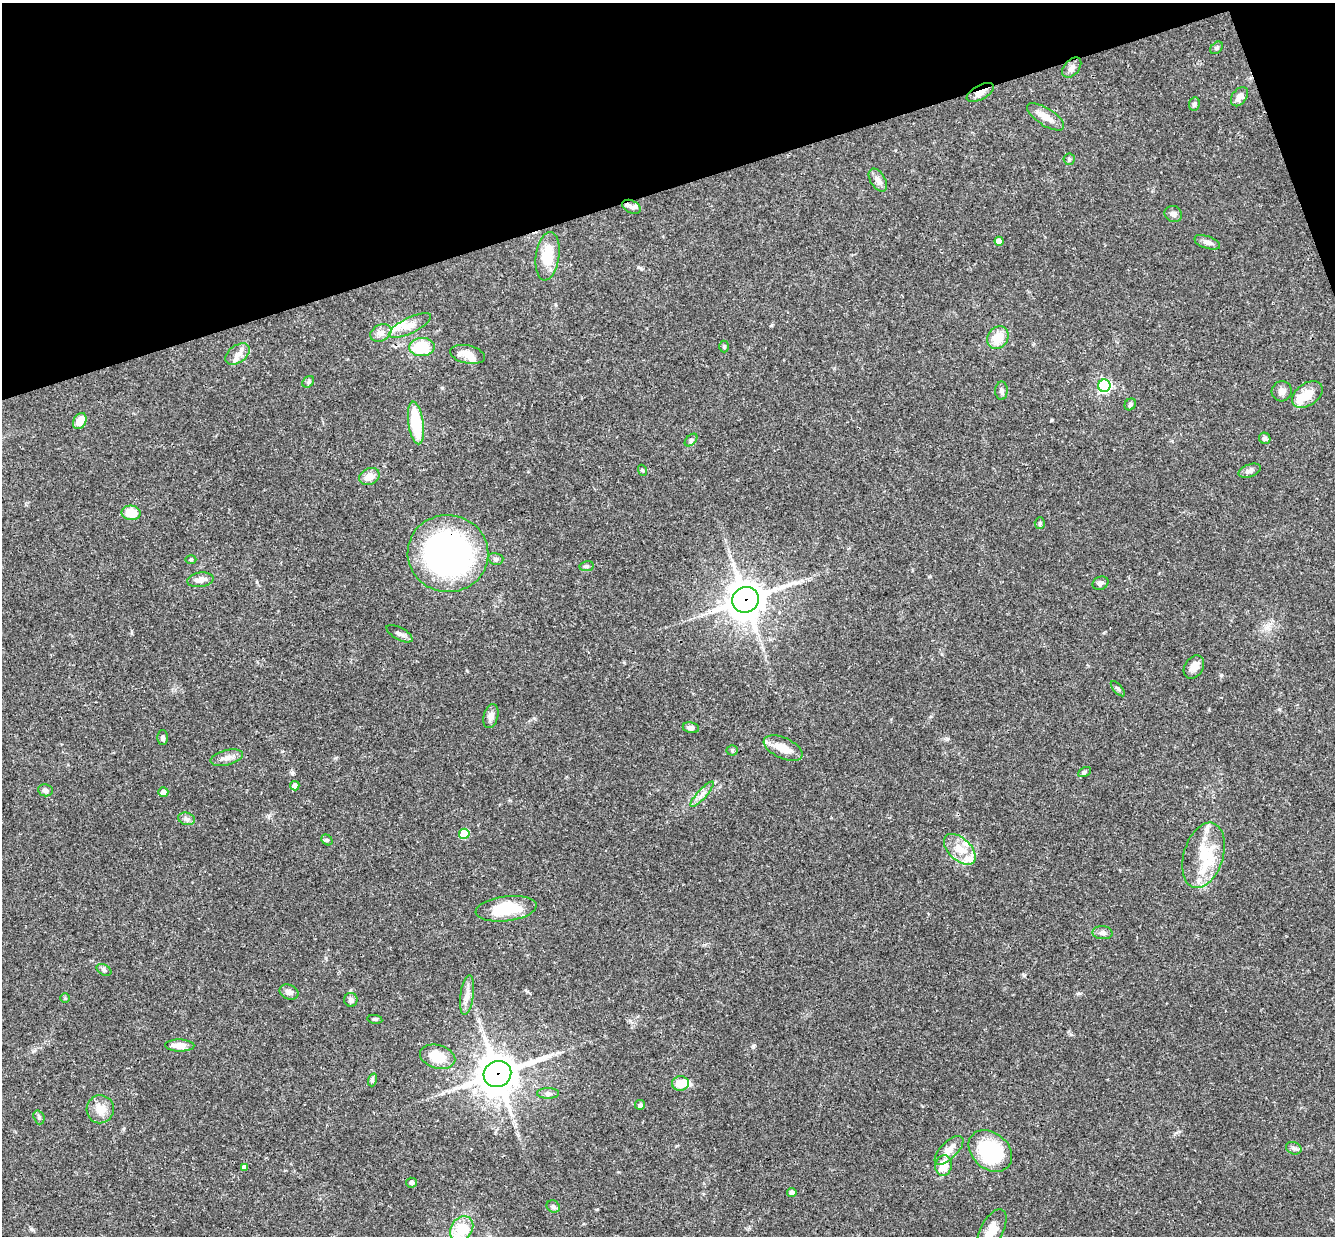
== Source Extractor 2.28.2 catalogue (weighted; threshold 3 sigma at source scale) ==
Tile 3 of 4 x 4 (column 3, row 1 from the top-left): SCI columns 2726-4058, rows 3997-5230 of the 5448 x 5402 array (HDU 1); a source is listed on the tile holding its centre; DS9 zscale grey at full resolution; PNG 1337 x 1238 px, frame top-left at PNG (2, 3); each listed source drawn as its Kron ellipse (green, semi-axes under 4 px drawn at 4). Shown black and unused: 16% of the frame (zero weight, under 3 of 4 exposures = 6% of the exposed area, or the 3 px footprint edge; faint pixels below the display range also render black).
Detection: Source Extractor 2.28.2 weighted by HDU 2 'WHT'; one run over the whole footprint, this tile lists its part. Background 0.0769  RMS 0.0033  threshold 0.0149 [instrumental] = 3 sigma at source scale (4.5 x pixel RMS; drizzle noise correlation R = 1.50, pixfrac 1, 0.05/0.05 arcsec/px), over >= 5 px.
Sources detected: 100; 3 inside a brighter object's white glare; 1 cosmic-ray / hot-pixel residue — neither listed nor drawn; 8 inside a brighter listed object's ellipse — not listed separately; the other 88 listed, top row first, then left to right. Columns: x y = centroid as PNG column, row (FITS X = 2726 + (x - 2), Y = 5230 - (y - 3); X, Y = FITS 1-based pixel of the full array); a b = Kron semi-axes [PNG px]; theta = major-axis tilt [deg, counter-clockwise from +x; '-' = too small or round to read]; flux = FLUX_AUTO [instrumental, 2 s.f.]
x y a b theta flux
1217 48 7 5 42 0.64
1072 68 12 7 49 1.6
980 92 15 7 28 2.4
1239 97 11 7 53 2.1
1194 104 7 5 80 0.75
1045 117 21 8 -32 4
1069 159 6 5 - 0.65
878 180 13 7 -58 2
631 207 10 6 -25 1.3
1173 214 9 8 - 1.2
999 241 4 4 - 2.5
1207 242 13 6 -19 1.5
548 256 24 11 82 9.2
410 325 23 8 26 3.8
381 333 11 8 28 2.1
998 338 12 10 50 6.3
422 347 13 9 4 14
724 347 6 5 - 0.5
238 354 13 8 35 2.5
467 354 18 9 -12 3.8
308 382 6 5 - 0.6
1104 386 6 6 - 58
1001 391 9 6 89 0.94
1282 391 10 10 - 1.7
1307 394 17 11 35 5.1
1130 404 6 5 - 0.76
80 421 8 6 58 4.1
416 423 21 7 -82 15
1265 438 6 5 - 0.79
691 440 7 4 45 0.73
642 470 5 3 - 0.35
1250 471 11 6 21 1.2
369 476 10 8 25 3.2
131 513 9 7 -3 6.5
1040 523 5 5 - 0.5
448 554 40 38 -7 110
191 559 5 3 - 0.35
496 559 7 6 - 0.86
587 566 7 5 10 0.63
200 580 13 7 8 2.3
1100 583 8 6 25 1.1
745 600 14 12 25 680
399 634 14 6 -28 1.4
1194 667 12 9 59 2.3
1118 689 9 4 -49 0.59
491 716 12 7 74 1.9
691 728 8 5 -9 1.3
162 738 7 5 -90 0.89
783 748 21 10 -25 5
732 750 5 5 - 0.5
227 758 16 7 15 2.2
1084 772 7 4 28 0.58
295 786 4 4 - 2.7
45 790 7 6 - 1.1
163 792 5 5 - 1.7
702 794 16 4 48 2
187 819 8 6 -17 1.1
464 834 5 5 - 13
327 840 6 4 -41 0.47
960 849 19 11 -43 5.6
1203 855 34 19 73 13
506 909 31 12 7 14
1103 933 10 6 -2 1.2
104 970 8 5 -31 0.7
289 992 10 7 -23 1.7
467 995 20 6 82 2.6
65 998 5 4 - 0.33
351 1000 7 6 - 1.1
375 1019 8 4 -8 0.48
180 1045 14 6 -1 3.5
438 1057 18 11 -16 8.2
497 1074 14 12 24 890
372 1080 7 4 72 0.52
680 1083 8 7 - 4.7
548 1093 11 5 0 0.99
640 1105 5 4 - 0.97
100 1109 14 13 - 4
39 1117 7 5 -72 0.64
1294 1148 8 6 -20 0.93
949 1150 18 8 45 2.8
990 1151 24 18 -40 31
944 1165 10 8 82 6
244 1167 4 4 - 1.8
411 1183 5 5 - 1.2
792 1192 5 4 - 1.3
553 1207 7 6 - 0.86
462 1229 14 10 53 11
992 1230 22 11 61 4.8
Overlapping masked pixels (flux is a lower limit): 5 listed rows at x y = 980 92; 1104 386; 448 554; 745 600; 497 1074
Isophote crosses this tile's border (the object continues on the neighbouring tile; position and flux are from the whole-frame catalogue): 1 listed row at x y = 462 1229
Unlisted compact peaks at least as high as the median listed source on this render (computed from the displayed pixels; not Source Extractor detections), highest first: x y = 753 1046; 1052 420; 1024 975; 1221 675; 638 267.